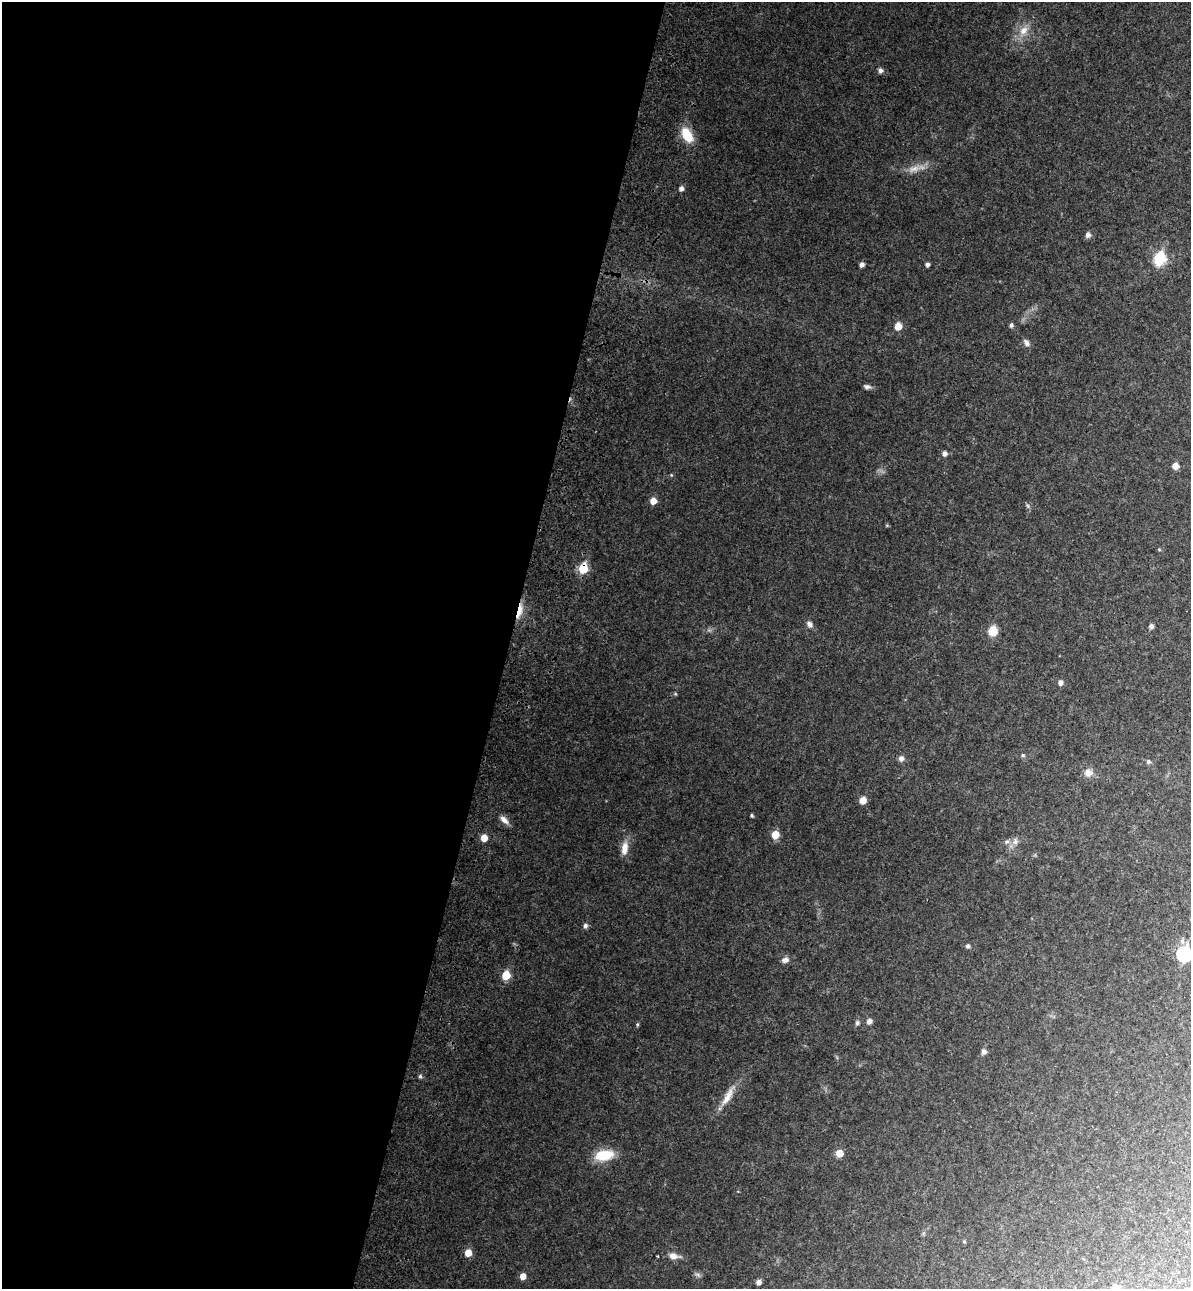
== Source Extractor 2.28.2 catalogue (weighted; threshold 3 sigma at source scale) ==
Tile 5 of 4 x 4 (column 1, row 2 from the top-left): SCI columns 244-1432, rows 2620-3906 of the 5366 x 5236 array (HDU 1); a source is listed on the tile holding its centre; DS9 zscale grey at full resolution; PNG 1193 x 1291 px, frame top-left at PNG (2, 2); no overlay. Shown black and unused: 43% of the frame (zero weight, under 3 of 4 exposures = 6% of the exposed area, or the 3 px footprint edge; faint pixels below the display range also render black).
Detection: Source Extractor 2.28.2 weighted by HDU 2 'WHT'; one run over the whole footprint, this tile lists its part. Background 0.0497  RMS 0.0045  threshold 0.0203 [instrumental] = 3 sigma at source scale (4.5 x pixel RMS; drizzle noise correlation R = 1.50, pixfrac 1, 0.05/0.05 arcsec/px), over >= 5 px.
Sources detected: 58; all 58 listed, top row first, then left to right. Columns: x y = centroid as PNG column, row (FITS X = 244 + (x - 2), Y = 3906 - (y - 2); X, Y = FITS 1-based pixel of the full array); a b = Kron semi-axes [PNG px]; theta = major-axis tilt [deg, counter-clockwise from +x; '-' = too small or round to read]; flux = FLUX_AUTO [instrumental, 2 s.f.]
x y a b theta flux
1023 31 15 10 46 5.3
880 70 6 5 - 1.5
687 135 17 10 -58 11
914 169 20 8 15 4.4
681 189 5 5 - 1.7
1088 235 5 5 - 2.1
1159 259 7 6 - 37
862 264 5 4 - 1.5
927 264 4 4 - 1.3
1011 325 6 5 - 0.94
898 326 6 6 - 6
1027 343 10 6 -52 1.9
867 387 10 6 -6 1.4
944 453 5 5 - 1.9
1175 466 6 5 - 3.6
671 475 4 4 - 0.43
653 501 6 5 - 4.7
1028 506 6 4 -47 0.79
583 568 6 6 - 17
519 611 22 6 76 4.4
809 624 9 7 -54 1.9
1151 626 5 5 - 1.3
993 631 8 7 - 9.4
1060 683 6 5 - 1.8
675 694 5 3 - 0.49
1023 755 5 4 - 0.69
901 758 7 6 - 1.9
1148 761 6 6 - 0.97
1088 773 12 10 -13 3
863 800 6 6 - 4.5
752 815 4 3 - 0.66
504 820 14 7 -44 2.7
775 835 7 6 - 6.6
484 838 6 6 - 4.6
1015 841 10 8 64 2.2
1007 842 8 6 18 1.3
624 848 18 9 82 4.6
585 926 7 6 - 1.2
1182 941 7 5 -74 1.3
968 946 5 5 - 1.1
1184 954 8 7 - 58
785 960 8 6 20 2
506 975 6 5 - 12
869 1021 7 6 - 1.7
857 1023 6 5 - 1.1
637 1024 6 4 71 0.59
984 1052 6 5 - 1.9
420 1076 5 4 - 0.86
727 1097 29 9 60 6.2
839 1153 6 6 - 6.1
604 1155 22 12 9 12
964 1241 5 4 - 0.49
468 1253 6 6 - 5.3
658 1256 3 2 - 0.44
673 1256 13 7 -11 3.5
523 1276 5 5 - 3.7
758 1282 5 5 - 2.1
1115 1287 11 7 -5 1.7
Overlapping masked pixels (flux is a lower limit): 2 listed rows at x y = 583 568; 519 611
Isophote crosses this tile's border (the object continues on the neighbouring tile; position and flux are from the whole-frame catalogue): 1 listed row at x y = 1184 954